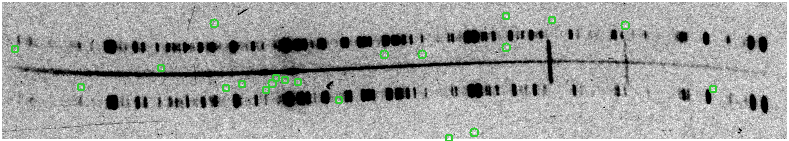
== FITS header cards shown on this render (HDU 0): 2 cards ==
NAXIS1  =                 3138
NAXIS2  =                  548

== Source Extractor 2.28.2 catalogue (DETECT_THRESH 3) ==
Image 3138 x 548 px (HDU 0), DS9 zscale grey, zoomed out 1/4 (1 PNG px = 4 x 4 image px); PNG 789 x 141 px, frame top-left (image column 1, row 545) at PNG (2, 2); each listed source drawn as its Kron ellipse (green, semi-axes under 4 px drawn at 4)
Background 27800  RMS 850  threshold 2550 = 3 sigma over >= 5 px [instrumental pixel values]
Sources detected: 21; all 21 listed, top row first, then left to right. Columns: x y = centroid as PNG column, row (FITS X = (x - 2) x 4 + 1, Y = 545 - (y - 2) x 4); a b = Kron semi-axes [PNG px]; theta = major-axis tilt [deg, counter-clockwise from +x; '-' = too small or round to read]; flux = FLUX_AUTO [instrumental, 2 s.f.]
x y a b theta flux
507 16 2 2 - 140000
553 20 3 1 - 120000
215 23 2 1 - 110000
625 25 2 1 - 110000
507 47 2 1 - 170000
16 49 2 1 - 71000
384 54 2 1 - 120000
423 54 2 1 - 130000
162 68 2 1 - 88000
276 78 2 1 - 130000
286 80 2 1 - 150000
299 82 4 1 - 240000
273 83 2 2 - 230000
242 84 3 2 - 220000
82 87 2 1 - 150000
226 88 3 2 - 320000
714 89 2 1 - 110000
266 90 2 1 - 110000
339 100 2 1 - 93000
474 132 2 1 - 130000
450 138 2 1 - 100000